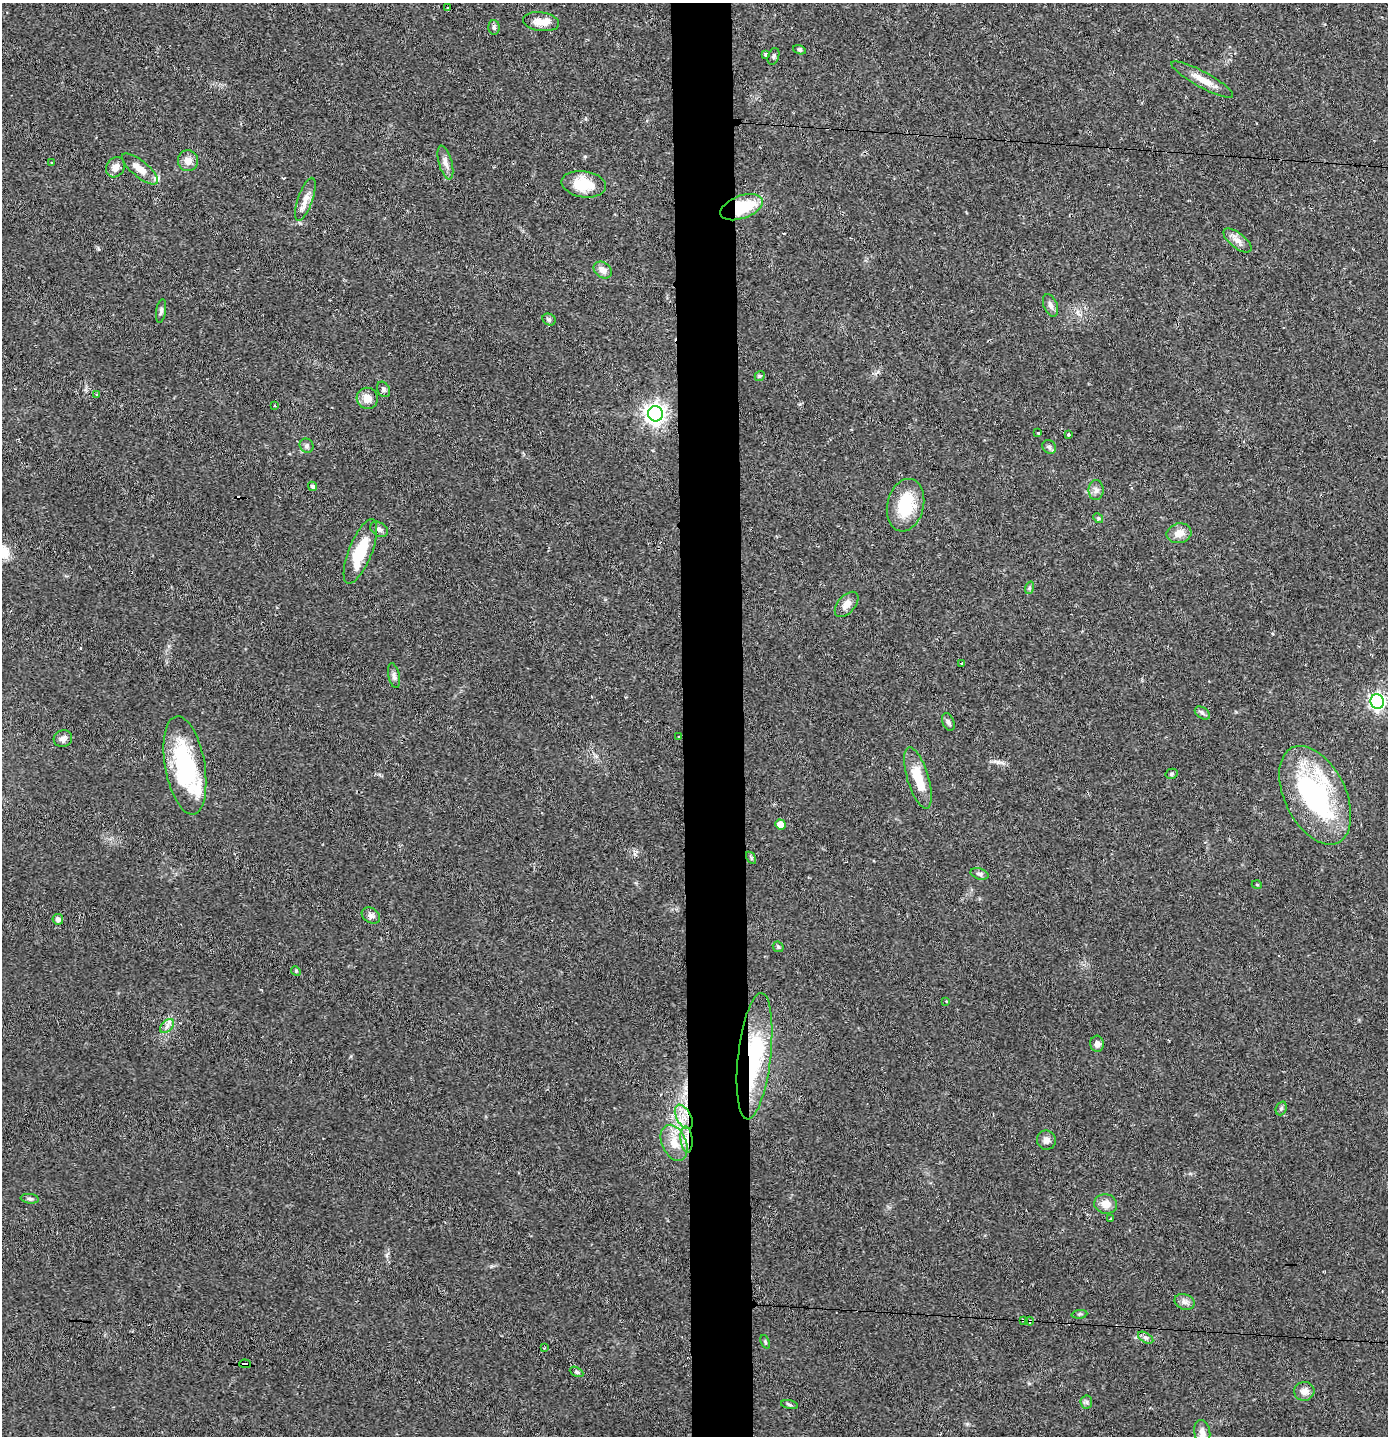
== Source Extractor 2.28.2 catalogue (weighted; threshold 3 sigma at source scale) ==
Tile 5 of 3 x 3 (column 2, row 2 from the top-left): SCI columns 1467-2852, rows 1436-2869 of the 4316 x 4304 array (HDU 1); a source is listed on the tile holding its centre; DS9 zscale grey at full resolution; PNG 1390 x 1438 px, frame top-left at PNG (2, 3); each listed source drawn as its Kron ellipse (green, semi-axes under 4 px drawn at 4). Shown black and unused: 4% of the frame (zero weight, under 2 of 3 exposures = <1% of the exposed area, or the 3 px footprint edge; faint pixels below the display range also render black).
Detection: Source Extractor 2.28.2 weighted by HDU 2 'WHT'; one run over the whole footprint, this tile lists its part. Background 0.0648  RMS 0.0076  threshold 0.034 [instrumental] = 3 sigma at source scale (4.5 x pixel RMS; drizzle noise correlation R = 1.50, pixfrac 1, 0.05/0.05 arcsec/px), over >= 5 px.
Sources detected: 91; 5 cosmic-ray / hot-pixel residue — neither listed nor drawn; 3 inside a brighter listed object's ellipse — not listed separately; the other 83 listed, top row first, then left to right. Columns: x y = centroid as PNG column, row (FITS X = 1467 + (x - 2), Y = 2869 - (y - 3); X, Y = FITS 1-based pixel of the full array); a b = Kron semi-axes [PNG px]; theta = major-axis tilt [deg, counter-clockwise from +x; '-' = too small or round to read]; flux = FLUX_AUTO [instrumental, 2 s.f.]
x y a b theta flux
447 8 3 3 - 2.7
541 22 18 9 -8 8.7
494 27 7 5 -88 1.8
799 50 7 4 -20 1.1
766 54 4 3 - 4.1
773 56 9 5 71 1.5
1202 79 35 8 -29 11
188 161 10 10 - 6.1
52 163 3 3 - 1.4
445 163 17 6 -75 4.6
115 167 10 9 - 5.1
140 169 22 8 -39 7.9
584 184 22 13 -9 20
305 199 22 7 71 6.8
741 207 22 11 20 39
1237 240 17 7 -37 5.4
603 270 10 7 -36 4.4
1051 305 12 6 -67 3
161 311 12 5 81 2.1
549 319 7 5 -30 1.7
760 376 5 4 - 0.92
383 389 8 6 -61 1.9
97 394 3 2 - 0.6
367 398 11 10 - 7.4
275 406 3 3 - 1.7
655 414 8 7 - 460
1038 433 3 3 - 1
1068 434 3 3 - 2.3
307 446 7 6 - 1.9
1049 447 7 6 - 1.8
313 486 5 4 - 2
1096 490 10 7 -89 3.2
905 505 26 18 77 33
1098 518 5 4 - 0.97
379 529 9 7 -34 2.9
1179 533 12 10 12 7
360 551 34 11 68 28
1029 588 6 4 72 1.1
847 604 15 8 49 5.7
962 663 3 3 - 0.94
394 676 12 5 -78 2.5
1377 701 7 6 - 240
1202 713 8 5 -36 1.7
948 722 9 5 -67 2.1
679 737 3 3 - 2.4
63 738 9 8 - 3
185 765 50 20 -80 77
1172 774 6 5 - 1.4
918 778 31 10 -73 20
1315 795 53 30 -64 120
780 824 5 5 - 8.8
751 858 7 4 -57 1
979 874 9 5 -17 2.1
1257 885 5 3 - 0.66
371 916 10 7 -31 3
58 919 5 5 - 3
778 947 6 4 -45 1.1
296 971 5 4 - 0.92
946 1001 3 3 - 1.1
167 1026 8 5 46 2.8
1097 1044 8 6 -82 3.4
754 1056 63 16 83 67
1281 1108 7 5 68 1.5
684 1117 13 7 -60 7.7
686 1139 13 6 -84 5.8
1046 1140 9 9 - 3.7
674 1143 19 12 -66 13
30 1199 9 4 -7 1.6
1106 1204 11 9 -12 7.5
1110 1219 3 3 - 1.6
1185 1302 10 7 -22 3.5
1079 1314 8 3 5 0.97
1023 1320 3 2 - 0.88
1030 1321 4 3 - 0.68
1146 1338 8 5 -30 1.9
765 1342 7 3 -68 0.94
544 1348 2 2 - 0.68
245 1364 6 3 -4 4
577 1372 7 4 -27 1.2
1304 1391 10 9 - 5.2
1086 1402 6 6 - 1.7
789 1405 8 4 -10 1.3
1202 1432 12 8 -79 4.4
Overlapping masked pixels (flux is a lower limit): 7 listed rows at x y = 741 207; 679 737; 754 1056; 686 1139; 1023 1320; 1030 1321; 245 1364
Unlisted compact peaks at least as high as the median listed source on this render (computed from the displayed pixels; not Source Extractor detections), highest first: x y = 998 762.